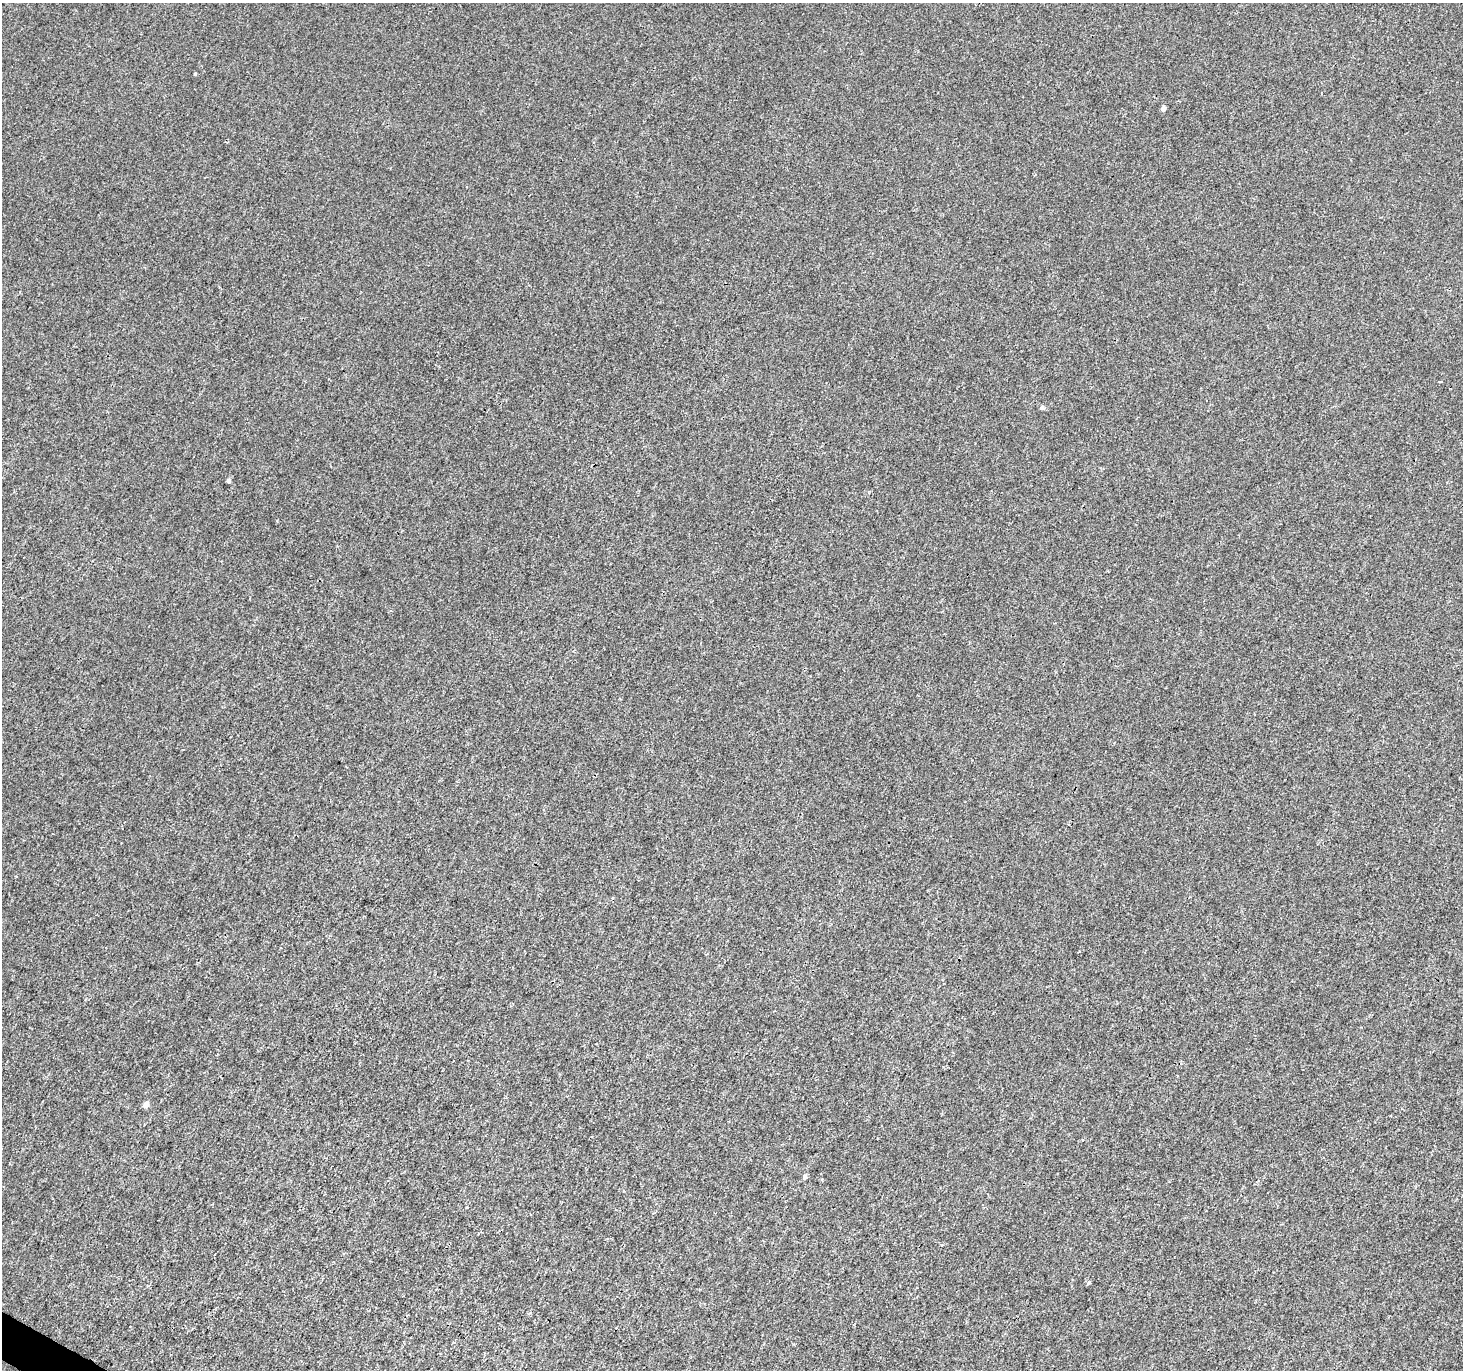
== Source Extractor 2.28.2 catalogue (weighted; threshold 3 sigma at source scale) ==
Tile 7 of 4 x 4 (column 3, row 2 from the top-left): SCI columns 2922-4382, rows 2934-4301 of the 5855 x 5932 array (HDU 1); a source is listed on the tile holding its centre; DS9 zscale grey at full resolution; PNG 1465 x 1372 px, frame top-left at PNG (2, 3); no overlay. Shown black and unused: <1% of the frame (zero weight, under 3 of 4 exposures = <1% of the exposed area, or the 3 px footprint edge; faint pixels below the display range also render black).
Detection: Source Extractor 2.28.2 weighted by HDU 2 'WHT'; one run over the whole footprint, this tile lists its part. Background 1.56e-04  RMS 0.0024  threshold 0.0106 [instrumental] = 3 sigma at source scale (4.5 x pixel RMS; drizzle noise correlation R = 1.50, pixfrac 1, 0.0396/0.0396 arcsec/px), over >= 5 px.
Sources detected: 7; all 7 listed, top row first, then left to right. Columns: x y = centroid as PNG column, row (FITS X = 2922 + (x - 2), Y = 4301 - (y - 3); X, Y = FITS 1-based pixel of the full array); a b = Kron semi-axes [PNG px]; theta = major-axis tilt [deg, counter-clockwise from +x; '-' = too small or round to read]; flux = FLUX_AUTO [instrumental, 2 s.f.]
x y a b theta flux
195 74 4 3 - 0.26
1163 108 4 4 - 1.1
1042 407 5 5 - 0.7
228 480 5 4 - 0.7
146 1104 6 5 - 1.5
805 1177 5 5 - 0.69
1089 1283 5 4 - 0.36